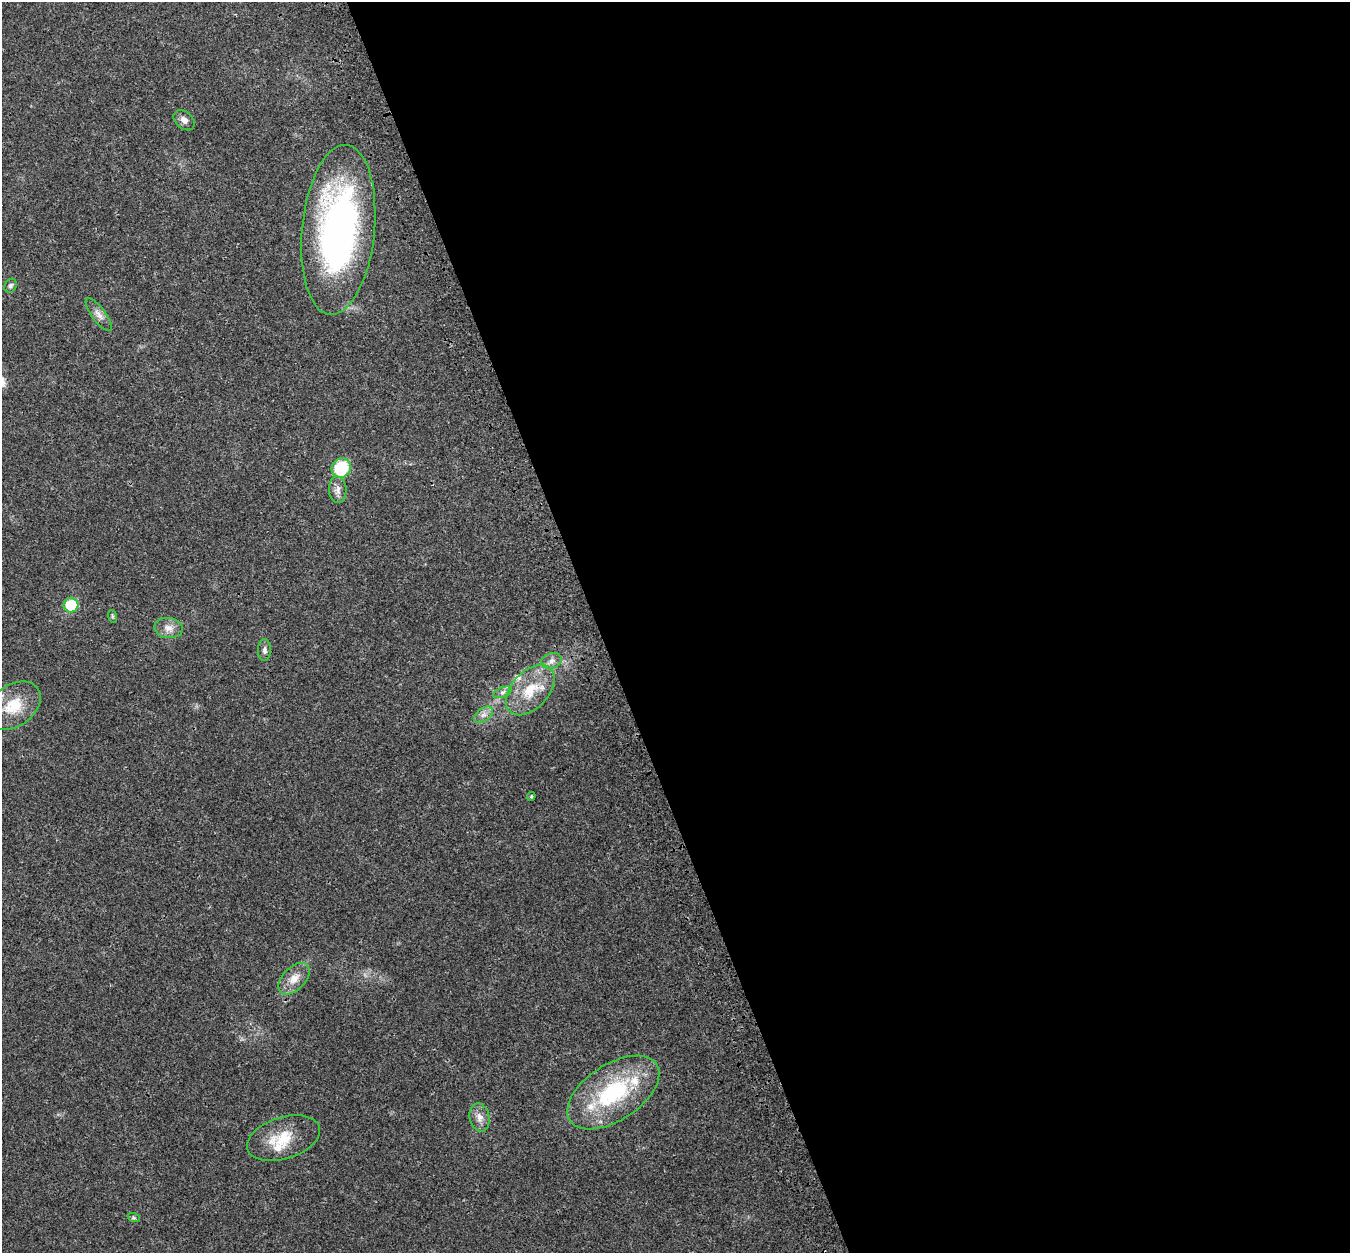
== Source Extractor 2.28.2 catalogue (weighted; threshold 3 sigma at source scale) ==
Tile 8 of 4 x 4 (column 4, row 2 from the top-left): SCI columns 4154-5501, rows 2709-3959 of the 5613 x 5470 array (HDU 1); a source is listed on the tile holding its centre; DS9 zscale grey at full resolution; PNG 1352 x 1255 px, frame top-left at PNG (2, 2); each listed source drawn as its Kron ellipse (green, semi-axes under 4 px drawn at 4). Shown black and unused: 56% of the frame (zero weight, under 3 of 4 exposures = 9% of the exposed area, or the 3 px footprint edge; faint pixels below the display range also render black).
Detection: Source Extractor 2.28.2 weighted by HDU 2 'WHT'; one run over the whole footprint, this tile lists its part. Background 0.0228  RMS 0.0031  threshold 0.014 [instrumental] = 3 sigma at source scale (4.5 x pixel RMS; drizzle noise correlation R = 1.50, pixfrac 1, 0.0396/0.0396 arcsec/px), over >= 5 px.
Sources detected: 25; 4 inside a brighter listed object's ellipse — not listed separately; the other 21 listed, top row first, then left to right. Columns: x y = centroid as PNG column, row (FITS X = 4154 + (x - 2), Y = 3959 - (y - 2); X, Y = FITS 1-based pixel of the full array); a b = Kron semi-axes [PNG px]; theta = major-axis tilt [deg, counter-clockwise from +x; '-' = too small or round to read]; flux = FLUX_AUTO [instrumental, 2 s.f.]
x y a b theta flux
184 120 12 8 -41 1.7
338 230 85 36 84 110
11 286 7 6 - 0.71
99 315 20 7 -53 2
341 468 10 9 - 16
338 490 13 8 -85 1.9
71 605 7 7 - 13
112 616 6 4 -71 0.4
168 628 14 10 -9 2.6
264 650 11 6 90 1.1
552 661 10 7 15 1.5
530 690 30 18 47 10
502 692 10 5 21 0.98
13 706 30 20 36 10
483 715 11 6 37 1.5
531 796 4 4 - 0.35
294 979 19 11 46 3.9
613 1092 52 28 33 32
479 1117 14 10 -77 2.4
283 1138 38 21 18 10
134 1218 6 4 -18 0.42
Isophote crosses this tile's border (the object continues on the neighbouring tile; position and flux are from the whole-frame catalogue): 1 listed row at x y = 13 706